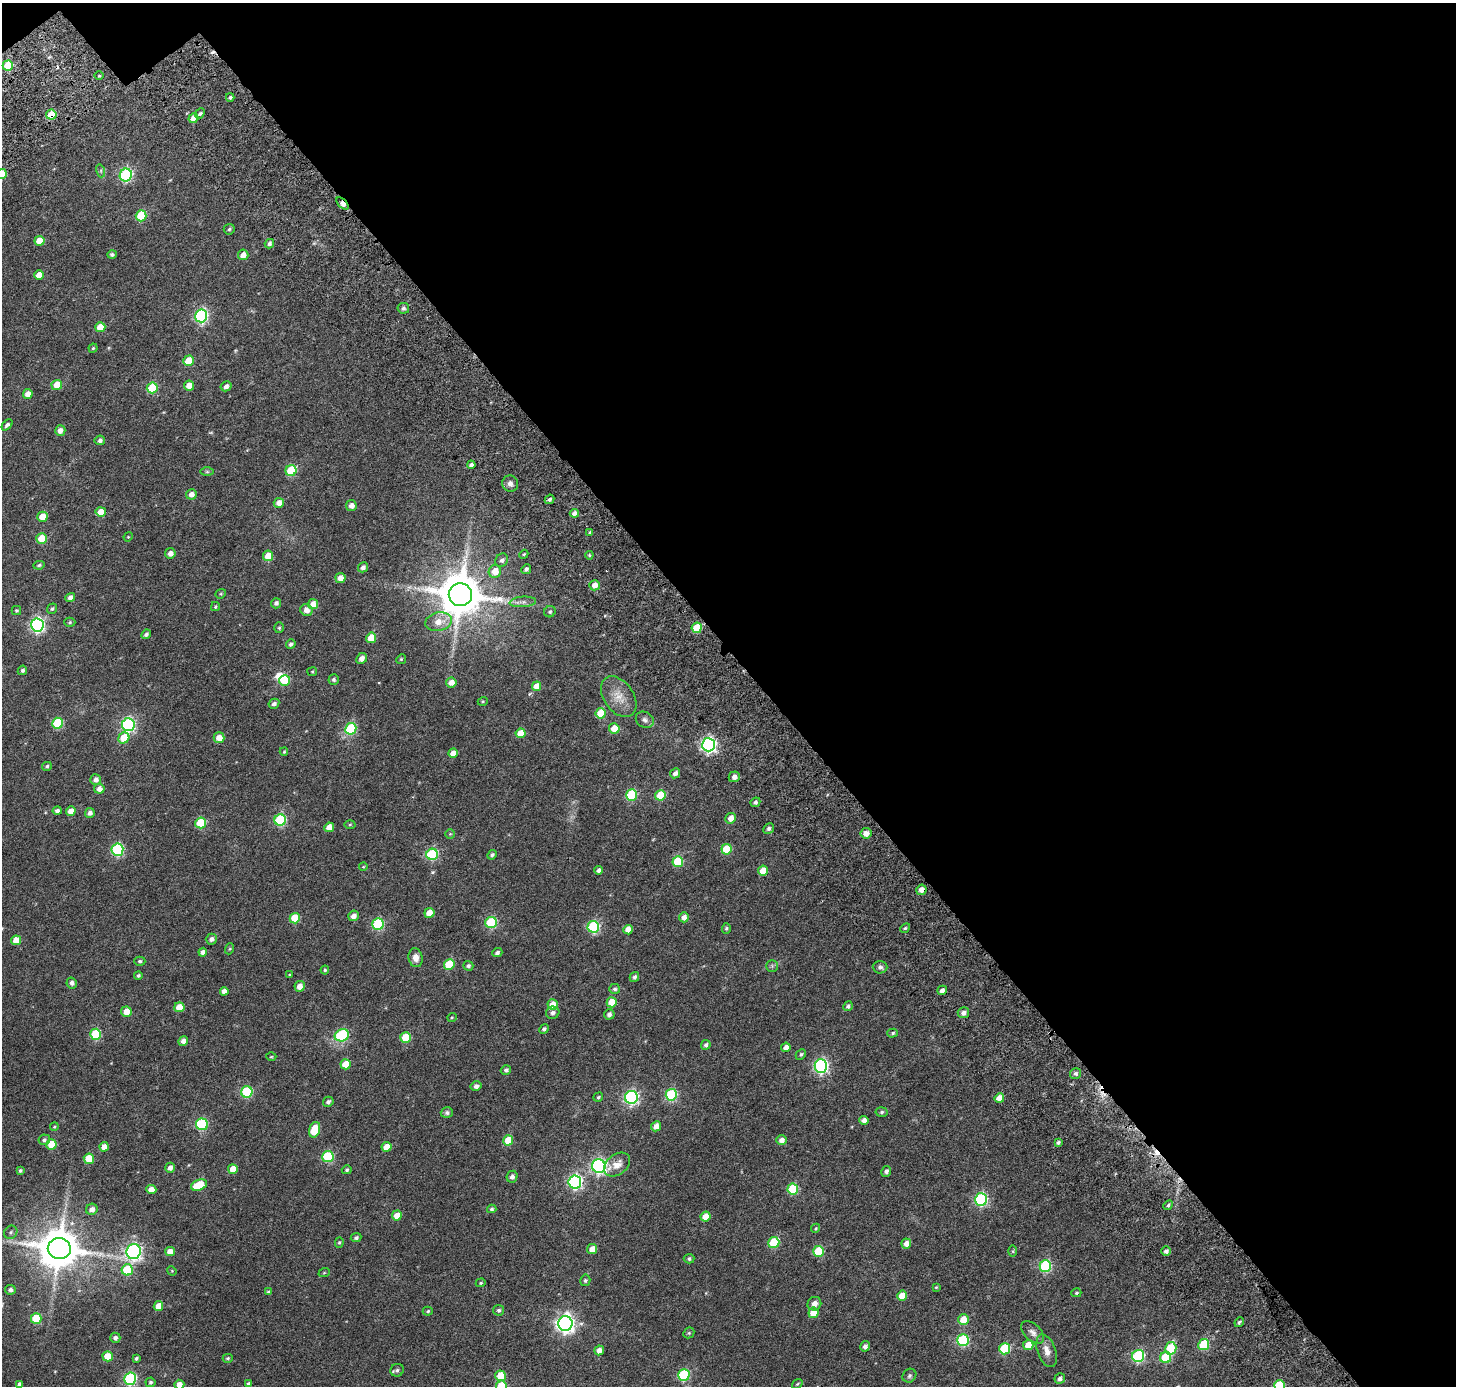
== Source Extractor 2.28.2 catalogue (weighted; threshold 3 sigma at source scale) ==
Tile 2 of 2 x 2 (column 2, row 1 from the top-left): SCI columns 1620-3073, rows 1603-2986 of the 3240 x 3222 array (HDU 1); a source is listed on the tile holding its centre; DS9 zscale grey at full resolution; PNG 1458 x 1388 px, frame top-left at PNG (2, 3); each listed source drawn as its Kron ellipse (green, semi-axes under 4 px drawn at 4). Shown black and unused: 48% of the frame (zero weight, under 3 of 6 exposures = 12% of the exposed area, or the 3 px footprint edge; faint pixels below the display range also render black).
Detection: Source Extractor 2.28.2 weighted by HDU 2 'WHT'; one run over the whole footprint, this tile lists its part. Background 0.0347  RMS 0.0064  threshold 0.0263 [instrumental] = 3 sigma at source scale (4.09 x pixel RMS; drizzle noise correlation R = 1.36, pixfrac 0.8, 0.0396/0.0396 arcsec/px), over >= 5 px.
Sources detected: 286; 1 inside a brighter object's white glare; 3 cosmic-ray / hot-pixel residue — neither listed nor drawn; the other 282 listed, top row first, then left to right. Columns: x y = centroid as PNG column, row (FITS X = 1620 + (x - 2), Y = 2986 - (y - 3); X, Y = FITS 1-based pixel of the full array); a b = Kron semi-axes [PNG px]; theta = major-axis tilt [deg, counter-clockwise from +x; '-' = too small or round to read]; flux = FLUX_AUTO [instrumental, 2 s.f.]
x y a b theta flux
8 66 5 5 - 21
99 76 5 3 - 0.58
230 97 4 3 - 0.88
200 114 6 4 48 1.1
51 115 5 5 - 12
193 118 5 5 - 4.6
101 171 6 4 -73 0.83
2 174 5 5 - 8.3
126 175 6 6 - 63
343 203 7 4 -44 3.6
141 216 5 5 - 20
229 229 5 5 - 0.97
39 241 5 5 - 7.7
269 244 5 4 - 1.5
112 254 5 4 - 1
243 255 5 5 - 4.2
39 275 5 5 - 5.3
403 308 6 5 - 1.3
201 316 6 6 - 83
100 327 5 5 - 7.1
93 348 4 4 - 0.6
188 361 5 5 - 9.9
57 385 5 5 - 9.8
189 386 5 5 - 5.4
226 386 6 5 - 2
152 388 5 5 - 19
28 394 5 5 - 3.6
7 425 6 4 47 1.3
60 430 5 5 - 3
100 440 5 4 - 1.4
471 465 4 4 - 1.4
291 471 5 5 - 25
207 472 6 4 0 0.75
510 484 8 7 - 2.1
191 494 5 5 - 3
550 499 5 4 - 1.1
279 503 5 5 - 4.2
351 506 5 5 - 3
101 512 5 5 - 6.5
574 513 4 4 - 1.9
42 517 5 5 - 6.8
590 532 4 3 - 0.72
128 537 5 3 - 0.43
42 539 5 5 - 15
170 553 5 5 - 2.5
524 554 5 3 - 0.56
589 555 4 4 - 0.59
268 556 5 5 - 6.7
502 560 7 6 - 1.5
39 565 5 4 - 0.88
363 567 5 4 - 1.9
526 569 5 4 - 1.2
495 571 6 6 - 6.4
340 578 5 5 - 4
595 585 5 5 - 4.3
221 594 5 4 - 0.62
460 595 11 11 - 2100
70 598 5 4 - 2.5
523 602 13 5 4 2.3
276 603 5 5 - 1.4
313 604 5 5 - 5.1
215 607 4 3 - 0.56
52 609 5 4 - 0.83
306 610 6 5 - 3
16 611 5 4 - 0.71
550 612 6 5 - 0.92
70 622 6 4 1 0.73
438 622 13 9 10 6.2
37 625 6 6 - 97
279 628 5 4 - 0.72
697 628 5 5 - 14
146 634 5 4 - 1.4
371 638 5 5 - 11
291 644 5 4 - 1.3
362 658 6 5 - 2.4
401 659 5 4 - 0.64
22 670 5 4 - 1.1
312 672 5 4 - 0.5
285 680 5 5 - 19
334 680 5 5 - 1
451 683 5 5 - 3.7
537 686 5 4 - 5.1
619 697 23 14 -55 7.9
483 701 5 3 - 0.52
274 704 5 4 - 1.5
601 713 5 5 - 11
645 720 9 7 -32 1.9
58 723 5 5 - 25
128 725 6 6 - 84
614 728 5 5 - 8
351 729 6 5 - 41
521 733 5 5 - 8.2
124 738 6 5 - 12
219 738 5 5 - 4.3
708 745 6 6 - 120
284 752 4 3 - 0.53
453 753 4 4 - 3.8
47 766 5 4 - 0.88
675 773 5 4 - 2.1
734 777 5 5 - 2.6
96 780 5 5 - 2.4
99 789 5 5 - 3
631 795 6 5 - 34
660 795 5 5 - 12
755 802 5 4 - 1.3
57 811 4 4 - 1.3
71 811 5 4 - 5.3
90 813 5 4 - 2
730 818 5 5 - 3.9
280 820 6 5 - 41
201 823 5 5 - 24
350 824 5 3 - 0.57
329 827 5 4 - 4.2
769 829 5 5 - 1.4
866 833 5 5 - 3.6
450 834 4 4 - 0.59
726 849 5 5 - 16
117 850 6 6 - 54
432 854 6 5 - 43
492 855 5 4 - 1
678 862 5 5 - 25
363 867 4 3 - 0.44
598 870 4 3 - 1.4
763 871 5 5 - 7.7
921 890 5 5 - 3
429 913 5 5 - 6
354 916 5 5 - 3.2
684 917 5 4 - 2.7
295 918 5 5 - 15
491 922 6 5 - 35
378 924 6 5 - 38
593 927 6 6 - 50
726 928 5 4 - 0.75
905 928 5 4 - 0.8
628 930 5 4 - 5.3
211 939 6 5 - 1.8
16 940 5 5 - 6.9
229 949 6 3 70 0.61
203 952 4 4 - 1.9
497 953 5 4 - 1.4
416 958 9 7 -80 3.7
140 961 6 4 0 0.89
449 965 5 5 - 19
468 966 5 5 - 1.1
772 966 5 5 - 0.82
880 967 7 6 - 1.4
325 970 4 4 - 0.66
289 974 3 2 - 0.37
138 976 4 4 - 0.86
634 977 5 4 - 1.2
72 983 5 5 - 1.7
300 986 5 5 - 4
615 989 5 5 - 1.2
942 990 5 4 - 1.9
224 991 4 4 - 2.7
612 1002 5 5 - 8.1
553 1004 5 5 - 6.6
848 1006 5 4 - 1.1
179 1007 5 5 - 7.5
126 1012 5 5 - 5.4
553 1013 7 6 - 1.7
963 1013 5 5 - 2.2
609 1014 5 5 - 1.6
452 1017 5 3 - 0.44
544 1029 5 4 - 1.2
893 1033 5 4 - 0.78
96 1034 5 5 - 28
342 1035 7 6 - 43
406 1037 5 5 - 16
183 1041 5 4 - 2.8
706 1045 5 4 - 1.4
786 1047 5 4 - 3.2
801 1054 6 4 47 0.91
271 1057 5 3 - 0.45
346 1064 5 5 - 9.7
821 1066 6 6 - 95
506 1070 5 5 - 1.3
1076 1073 5 5 - 1.2
476 1086 5 5 - 2.1
247 1092 5 5 - 36
671 1095 6 5 - 42
598 1097 5 4 - 0.72
631 1097 6 6 - 91
999 1098 5 4 - 5.9
328 1102 5 5 - 1.4
882 1112 6 5 - 0.96
447 1113 6 5 - 1.3
864 1120 4 4 - 2.6
202 1124 6 6 - 40
656 1126 5 5 - 4.5
54 1127 4 3 - 0.48
315 1130 8 5 72 16
44 1140 6 5 - 1.2
508 1140 5 5 - 9.5
782 1140 5 5 - 2.8
1058 1142 4 3 - 0.94
51 1144 5 5 - 11
104 1147 5 4 - 4.2
387 1147 5 5 - 5.2
328 1157 5 5 - 34
89 1159 5 5 - 15
617 1164 14 10 37 4.7
599 1166 7 6 - 120
170 1168 5 4 - 2.2
233 1169 5 5 - 5.5
347 1170 5 4 - 0.9
20 1171 3 3 - 0.81
886 1171 5 5 - 1.4
512 1177 6 5 - 1.8
575 1182 6 6 - 99
199 1185 8 5 20 16
793 1189 5 5 - 29
151 1190 5 4 - 5.3
981 1199 6 6 - 72
1168 1205 5 4 - 0.98
92 1209 6 5 - 2.8
492 1209 5 4 - 0.83
397 1215 5 5 - 5.5
706 1216 5 5 - 5.8
816 1228 5 3 - 0.56
11 1232 7 6 - 1.1
356 1238 5 4 - 1.2
339 1242 5 4 - 0.73
774 1243 5 5 - 25
906 1244 5 5 - 3.1
59 1249 11 10 - 1800
592 1249 5 5 - 5.1
170 1251 5 5 - 4.5
818 1251 5 5 - 23
1013 1251 6 4 90 0.55
1166 1251 5 4 - 1.6
134 1252 7 7 - 130
689 1259 5 5 - 1.1
1045 1266 6 5 - 49
127 1270 6 5 - 21
172 1271 5 4 - 0.47
324 1273 6 3 19 0.45
585 1280 6 5 - 0.85
481 1283 5 4 - 0.62
936 1287 4 3 - 0.46
10 1290 5 4 - 1.4
268 1292 4 4 - 0.68
1076 1293 5 4 - 0.73
902 1296 5 5 - 6.9
814 1304 7 6 - 2.8
158 1306 5 4 - 4.8
499 1310 5 5 - 1
428 1311 5 4 - 0.69
813 1313 5 5 - 8.3
36 1318 5 5 - 20
963 1320 5 5 - 9.7
1239 1322 5 4 - 0.82
565 1323 7 7 - 210
1033 1332 14 8 -43 2.8
689 1333 6 5 - 0.74
115 1338 5 5 - 1.5
963 1340 6 6 - 44
1028 1345 5 5 - 6.3
1204 1345 5 5 - 25
865 1346 5 5 - 1.9
1171 1348 6 5 - 20
1005 1349 5 5 - 29
599 1350 5 5 - 2.9
1047 1351 17 9 -70 4.4
108 1356 5 5 - 10
1138 1356 6 6 - 55
1166 1357 5 5 - 25
228 1358 5 4 - 0.76
136 1359 4 3 - 0.79
397 1370 7 6 - 1.3
684 1375 6 5 - 39
500 1376 5 5 - 13
909 1376 7 6 - 1.1
130 1379 6 6 - 60
1060 1379 5 5 - 1.7
150 1382 5 4 - 0.89
19 1384 4 3 - 1.2
249 1384 4 4 - 1.3
797 1384 6 4 36 0.6
179 1385 5 5 - 4.1
1279 1385 5 5 - 22
501 1386 5 5 - 15
Overlapping masked pixels (flux is a lower limit): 5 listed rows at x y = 8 66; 51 115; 343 203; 697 628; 921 890
Isophote crosses this tile's border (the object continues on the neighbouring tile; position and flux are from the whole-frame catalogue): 4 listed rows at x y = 2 174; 179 1385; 1279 1385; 501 1386